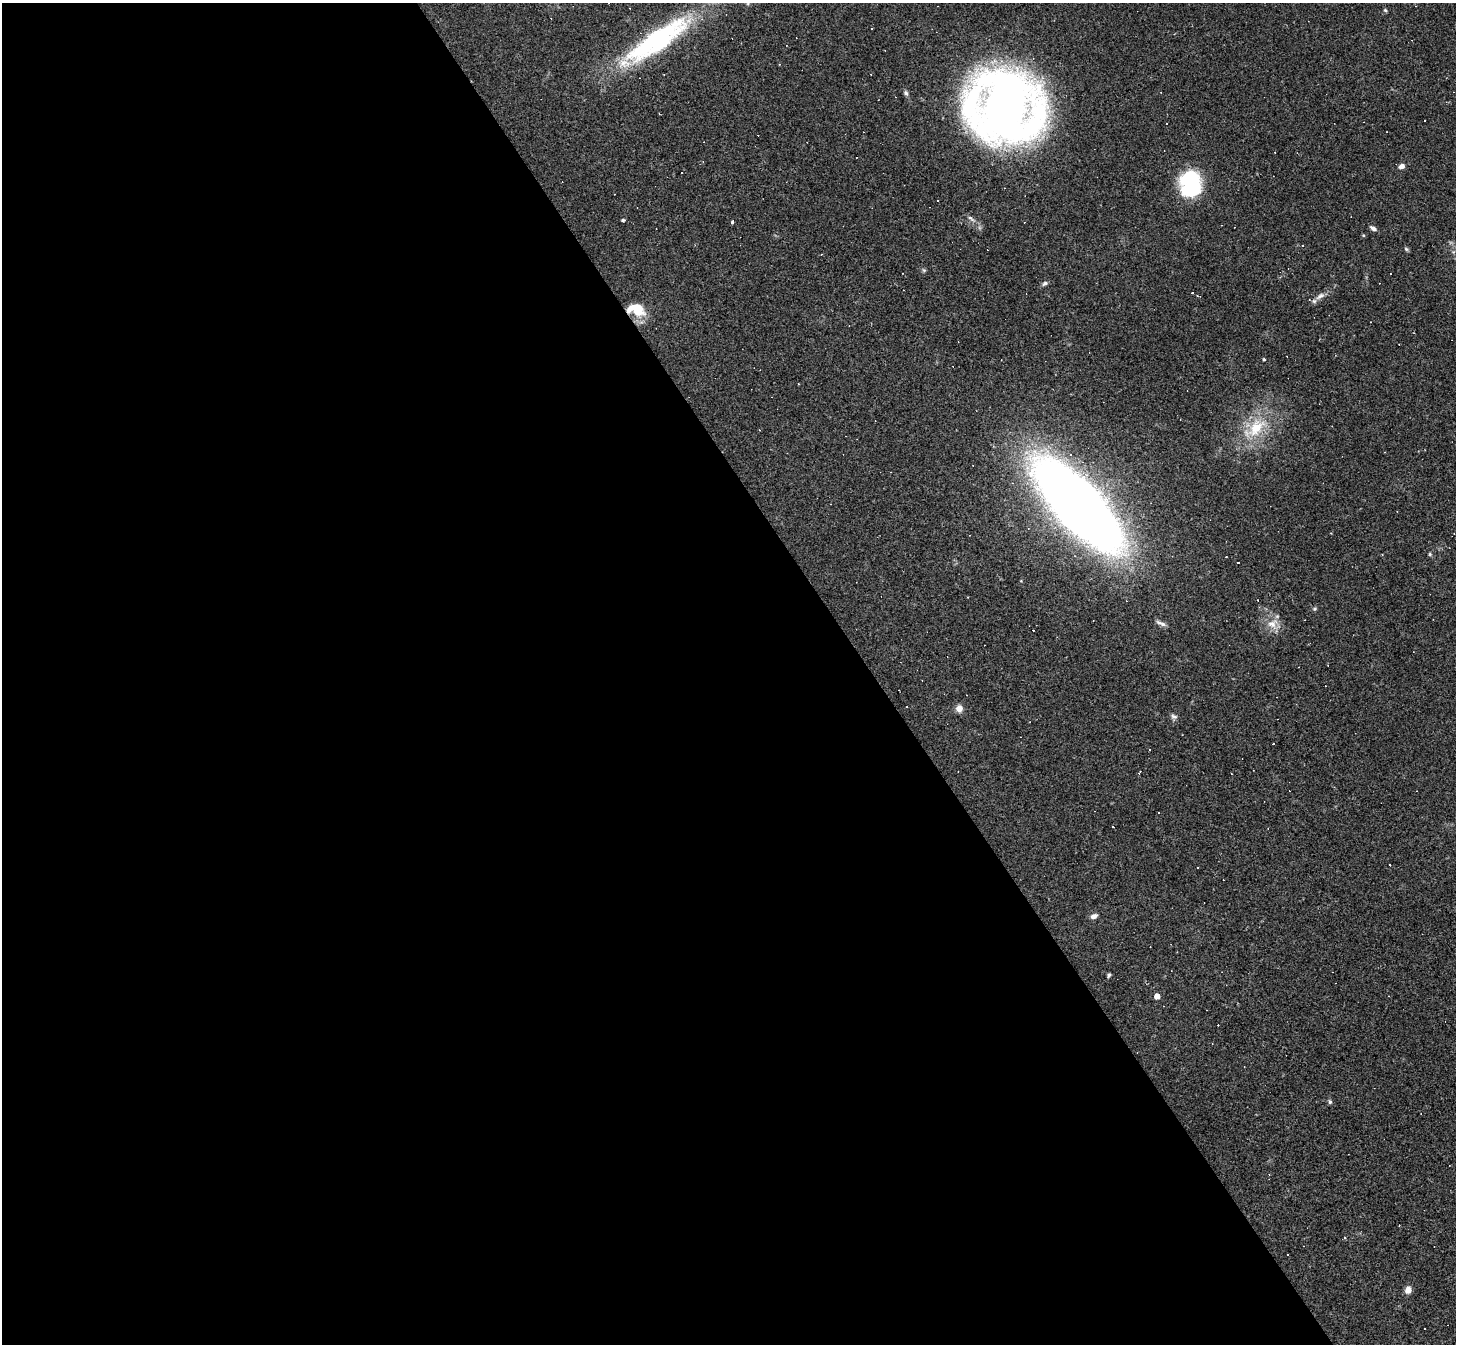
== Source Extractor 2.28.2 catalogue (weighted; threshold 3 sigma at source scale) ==
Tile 9 of 4 x 4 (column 1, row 3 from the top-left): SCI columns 1-1454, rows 1632-2973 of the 5818 x 5809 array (HDU 1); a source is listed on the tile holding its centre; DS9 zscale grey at full resolution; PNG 1458 x 1346 px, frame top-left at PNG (2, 3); no overlay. Shown black and unused: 60% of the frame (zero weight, under 2 of 3 exposures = <1% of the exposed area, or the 3 px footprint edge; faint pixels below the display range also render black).
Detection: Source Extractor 2.28.2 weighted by HDU 2 'WHT'; one run over the whole footprint, this tile lists its part. Background 0.0487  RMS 0.0051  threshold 0.0227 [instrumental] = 3 sigma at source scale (4.5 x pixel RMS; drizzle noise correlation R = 1.50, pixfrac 1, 0.05/0.05 arcsec/px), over >= 5 px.
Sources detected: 72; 30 cosmic-ray / hot-pixel residue — not listed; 1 inside a brighter listed object's ellipse — not listed separately; the other 41 listed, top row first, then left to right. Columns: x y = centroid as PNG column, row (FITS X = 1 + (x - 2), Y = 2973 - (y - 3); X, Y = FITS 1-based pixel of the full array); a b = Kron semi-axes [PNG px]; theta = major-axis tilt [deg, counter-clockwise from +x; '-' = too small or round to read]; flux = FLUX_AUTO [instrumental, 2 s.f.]
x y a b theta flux
748 3 7 4 72 0.88
1385 10 5 4 - 0.62
871 28 3 2 - 0.48
656 40 78 21 34 94
779 64 3 2 - 0.35
906 93 6 5 - 1.1
1005 105 49 44 -90 530
1425 121 3 2 - 0.74
1402 166 7 6 - 2
1191 184 20 15 85 65
971 218 12 5 -40 1.6
623 220 3 3 - 0.99
733 221 3 3 - 9.3
1373 228 9 5 -32 1.5
1406 249 7 4 -45 0.73
924 270 6 5 - 0.71
1044 283 8 5 38 1.2
1192 292 3 3 - 1.8
1320 296 15 7 35 2.8
637 309 13 9 -11 19
1264 359 4 3 - 0.57
798 384 2 2 - 0.35
1255 428 39 20 41 23
1384 452 3 2 - 0.41
1070 454 4 4 - 0.74
1078 505 65 25 -48 990
1382 554 3 2 - 0.43
1430 554 5 4 - 0.63
1238 562 3 3 - 0.94
1315 609 6 5 - 0.73
1161 623 15 5 -22 1.9
1272 624 15 13 26 6.2
959 708 8 7 - 3.6
1174 716 9 6 -21 1.4
1149 750 2 2 - 0.37
1139 772 5 2 - 0.43
1094 916 8 6 19 2.2
1109 975 5 4 - 0.87
1157 996 4 4 - 5
1330 1102 6 5 - 0.95
1408 1290 7 6 - 3.7
Overlapping masked pixels (flux is a lower limit): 1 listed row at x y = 637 309
Isophote crosses this tile's border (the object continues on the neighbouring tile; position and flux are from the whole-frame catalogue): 2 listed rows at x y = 748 3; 656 40